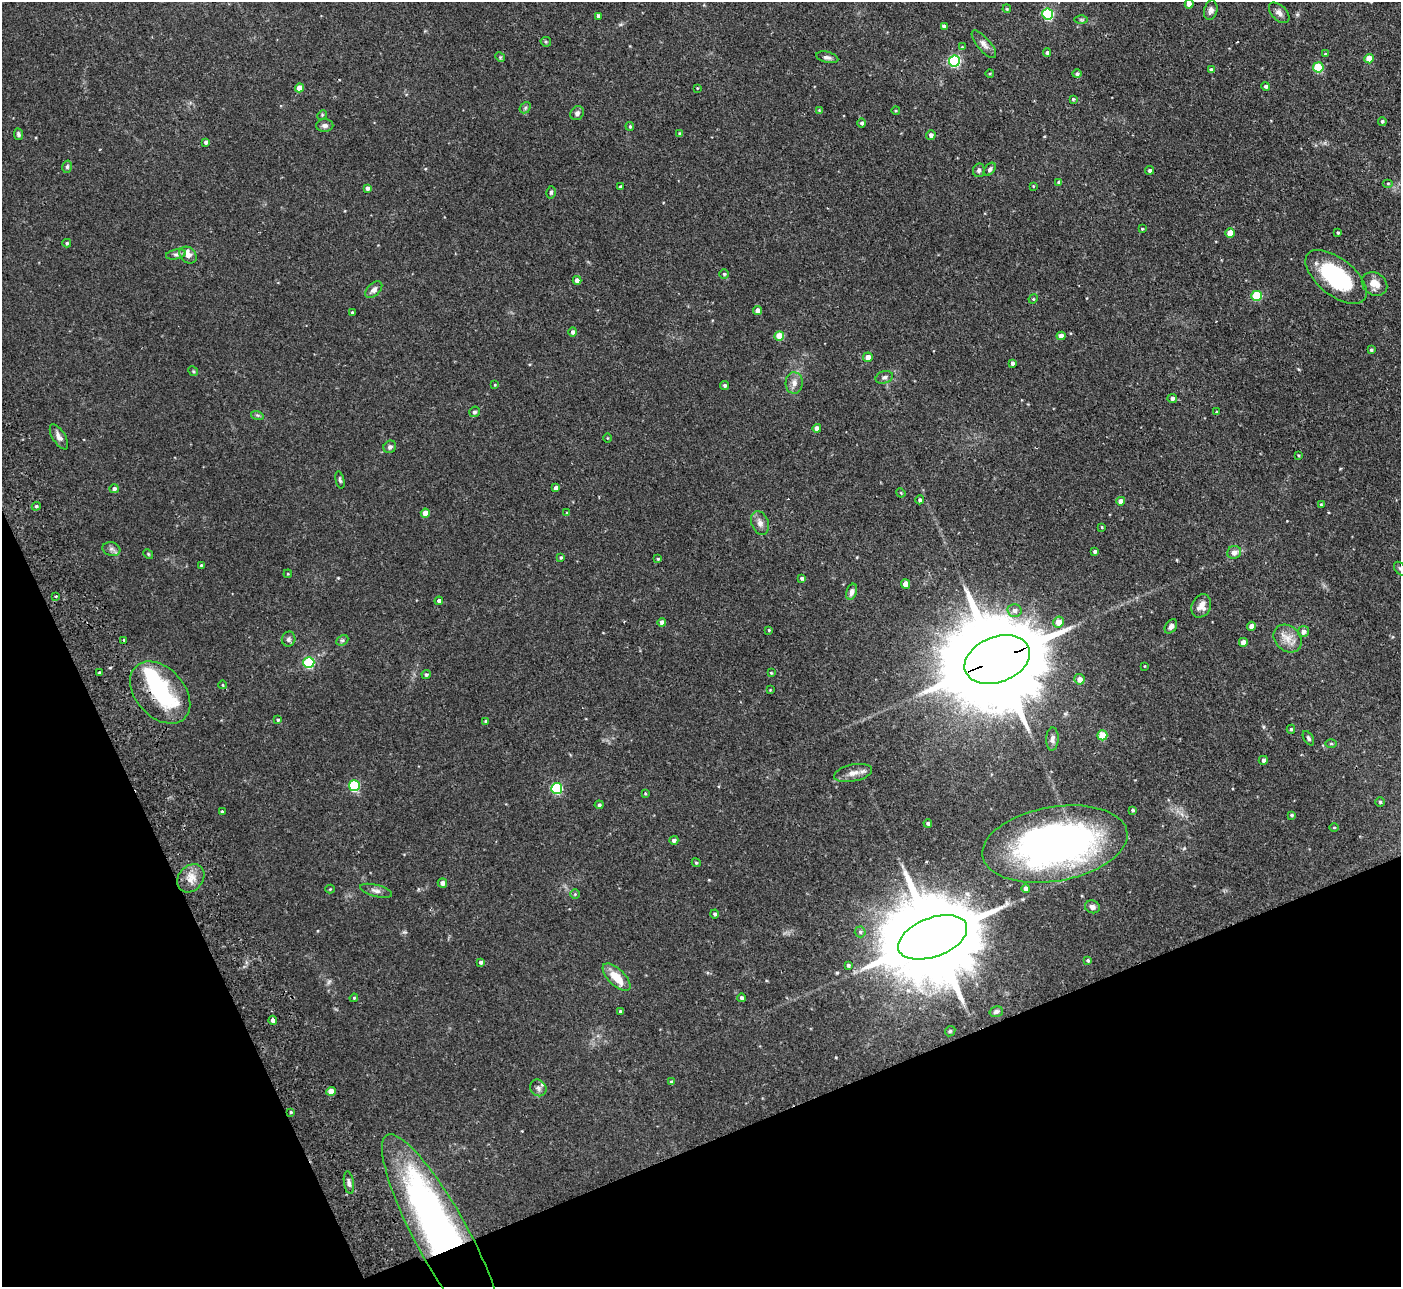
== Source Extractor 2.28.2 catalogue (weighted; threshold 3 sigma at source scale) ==
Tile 14 of 4 x 4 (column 2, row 4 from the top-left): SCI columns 1453-2851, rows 182-1466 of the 5702 x 5634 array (HDU 1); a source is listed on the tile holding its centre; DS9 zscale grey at full resolution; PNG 1403 x 1289 px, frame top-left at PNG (2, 2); each listed source drawn as its Kron ellipse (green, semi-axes under 4 px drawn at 4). Shown black and unused: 20% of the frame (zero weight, under 2 of 3 exposures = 3% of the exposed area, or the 3 px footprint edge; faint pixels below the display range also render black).
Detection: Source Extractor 2.28.2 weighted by HDU 2 'WHT'; one run over the whole footprint, this tile lists its part. Background 0.0933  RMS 0.0062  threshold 0.028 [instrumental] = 3 sigma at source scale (4.5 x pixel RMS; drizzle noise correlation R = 1.50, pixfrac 1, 0.05/0.05 arcsec/px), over >= 5 px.
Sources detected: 184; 3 inside a brighter object's white glare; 1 cosmic-ray / hot-pixel residue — neither listed nor drawn; the other 180 listed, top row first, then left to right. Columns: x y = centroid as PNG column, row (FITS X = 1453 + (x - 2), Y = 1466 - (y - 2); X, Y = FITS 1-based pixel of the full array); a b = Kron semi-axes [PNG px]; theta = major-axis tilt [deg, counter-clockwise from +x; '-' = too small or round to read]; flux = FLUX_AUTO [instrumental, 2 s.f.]
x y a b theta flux
1189 4 4 4 - 4.1
1007 9 4 3 - 0.63
1211 10 10 6 79 2.4
1279 13 12 7 -45 2.8
1048 14 5 5 - 57
598 16 4 3 - 1.9
1081 20 6 4 -1 0.92
944 26 4 3 - 2
546 42 5 5 - 0.81
984 44 17 6 -49 3.1
962 47 4 4 - 0.51
1047 53 4 3 - 0.96
1325 54 4 3 - 0.47
500 57 5 4 - 0.74
827 57 11 5 -14 2
1369 59 4 4 - 9.2
954 61 5 5 - 74
1318 67 5 5 - 28
1211 70 4 4 - 1.3
990 73 4 3 - 0.52
1077 74 4 4 - 1.3
1266 86 4 4 - 1.2
299 88 4 4 - 6.4
697 88 3 3 - 0.41
1073 99 4 4 - 0.76
525 108 6 4 47 1
819 110 3 3 - 0.4
896 111 4 3 - 0.57
577 113 7 6 - 2
322 115 5 4 - 0.65
1382 121 4 4 - 1.1
862 123 4 4 - 1.3
325 126 8 6 0 1.8
630 126 4 3 - 0.81
18 134 6 4 -80 1.2
680 134 4 3 - 1.2
931 135 5 5 - 2.2
206 142 4 3 - 1.4
67 167 6 5 - 1
990 169 7 5 51 1.4
979 170 7 6 - 1.5
1150 170 4 4 - 1.3
1059 182 4 4 - 1.6
1388 183 5 3 - 0.59
1033 186 4 2 - 0.42
620 187 3 3 - 0.81
367 188 4 4 - 1.7
551 192 6 4 76 1
1142 229 3 3 - 0.63
1338 232 3 3 - 0.75
1230 233 4 4 - 7
67 243 4 4 - 0.8
176 254 10 5 11 1.7
188 255 9 7 -41 4.4
724 274 4 4 - 0.84
1336 277 36 18 -39 51
577 280 4 4 - 3
1375 284 13 11 -35 7.2
374 290 10 6 43 2.7
1257 296 5 5 - 33
1033 299 5 4 - 0.62
758 310 4 4 - 3.6
352 312 4 3 - 0.63
573 332 5 4 - 1.6
779 336 5 4 - 13
1061 336 4 4 - 4
1371 350 4 4 - 0.94
868 357 5 5 - 4.2
1012 363 4 3 - 1.6
193 371 5 4 - 0.71
884 377 9 6 17 1.8
794 383 11 8 87 3.6
495 385 4 3 - 0.53
725 385 5 4 - 1.3
1172 398 5 4 - 2
474 412 5 5 - 1.3
1217 412 3 3 - 0.81
257 415 6 4 -18 1
817 428 4 4 - 2.6
59 437 14 6 -58 3.2
607 438 5 3 - 0.48
390 447 6 6 - 1.8
1298 455 3 2 - 0.52
340 480 8 4 -77 1.1
556 488 4 4 - 2.6
114 489 5 4 - 1.4
901 493 5 3 - 0.56
920 500 4 4 - 1.5
1121 501 4 4 - 4.9
1321 504 4 3 - 0.75
36 506 4 4 - 0.8
425 513 4 4 - 5.9
567 513 4 3 - 0.54
760 523 12 8 -68 3.5
1102 527 4 4 - 0.53
111 549 9 6 -15 2.1
1095 551 4 3 - 1.4
1234 552 7 6 - 3.6
148 554 5 4 - 0.69
561 557 4 3 - 0.87
658 559 3 3 - 0.57
201 565 3 3 - 0.6
1400 569 8 5 -52 1.2
288 574 4 3 - 0.48
802 578 4 4 - 1.2
906 584 4 4 - 7.7
852 592 8 5 69 2.4
56 596 3 2 - 0.7
439 601 4 4 - 1.8
1201 606 12 9 64 4.4
1015 610 7 6 - 2.4
662 622 4 4 - 2.8
1058 622 5 5 - 7.1
1171 626 8 5 56 2
1251 626 4 4 - 3.9
769 630 3 3 - 0.61
1303 631 6 5 - 2.6
1288 638 15 12 -43 7
289 639 7 6 - 1.6
124 640 4 3 - 0.68
342 640 6 4 27 1.2
1243 642 4 4 - 4.1
997 660 34 22 21 14000
309 662 5 5 - 52
1144 666 4 3 - 0.43
99 673 3 3 - 0.88
771 673 4 3 - 0.55
426 675 4 4 - 1
1079 679 5 5 - 4.4
223 685 4 3 - 0.44
770 690 4 4 - 0.49
160 692 36 24 -48 45
278 720 3 3 - 0.66
486 721 4 4 - 1.1
1291 729 4 4 - 0.92
1102 735 5 5 - 20
1308 738 8 4 -58 1.2
1052 739 11 6 87 2.3
1331 744 6 4 -1 0.66
1263 760 5 4 - 1.6
853 773 19 8 12 5
354 786 5 5 - 47
557 788 5 5 - 55
645 794 4 3 - 0.57
1380 802 5 4 - 0.84
599 805 4 4 - 1.2
1133 810 3 3 - 0.91
222 811 3 3 - 1.3
1292 815 3 3 - 0.81
928 823 4 4 - 1.1
1334 828 4 3 - 0.5
674 840 4 4 - 1.5
1055 844 73 37 10 240
696 863 4 4 - 0.72
191 878 15 12 50 6.9
442 883 5 4 - 2.9
1026 888 4 4 - 2.5
330 889 4 4 - 0.58
376 891 16 6 -14 2.8
575 894 4 4 - 0.67
1092 907 7 6 - 2.4
715 914 4 4 - 1.1
860 932 5 5 - 1.2
933 937 36 19 21 13000
1088 960 4 4 - 0.83
481 962 4 4 - 1.4
848 965 3 3 - 0.98
616 977 18 8 -45 11
354 998 4 3 - 0.68
742 998 4 4 - 1.5
620 1011 4 3 - 0.77
996 1012 7 5 15 1.6
273 1020 4 3 - 3.7
950 1031 6 4 43 0.81
671 1082 4 4 - 1.4
538 1088 9 7 -49 2.3
331 1091 4 4 - 7.5
291 1112 4 3 - 0.79
349 1183 11 5 -81 2.1
442 1237 116 26 -61 220
Overlapping masked pixels (flux is a lower limit): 3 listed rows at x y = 997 660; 160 692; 442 1237
Isophote crosses this tile's border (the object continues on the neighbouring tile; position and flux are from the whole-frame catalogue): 1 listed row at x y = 1400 569